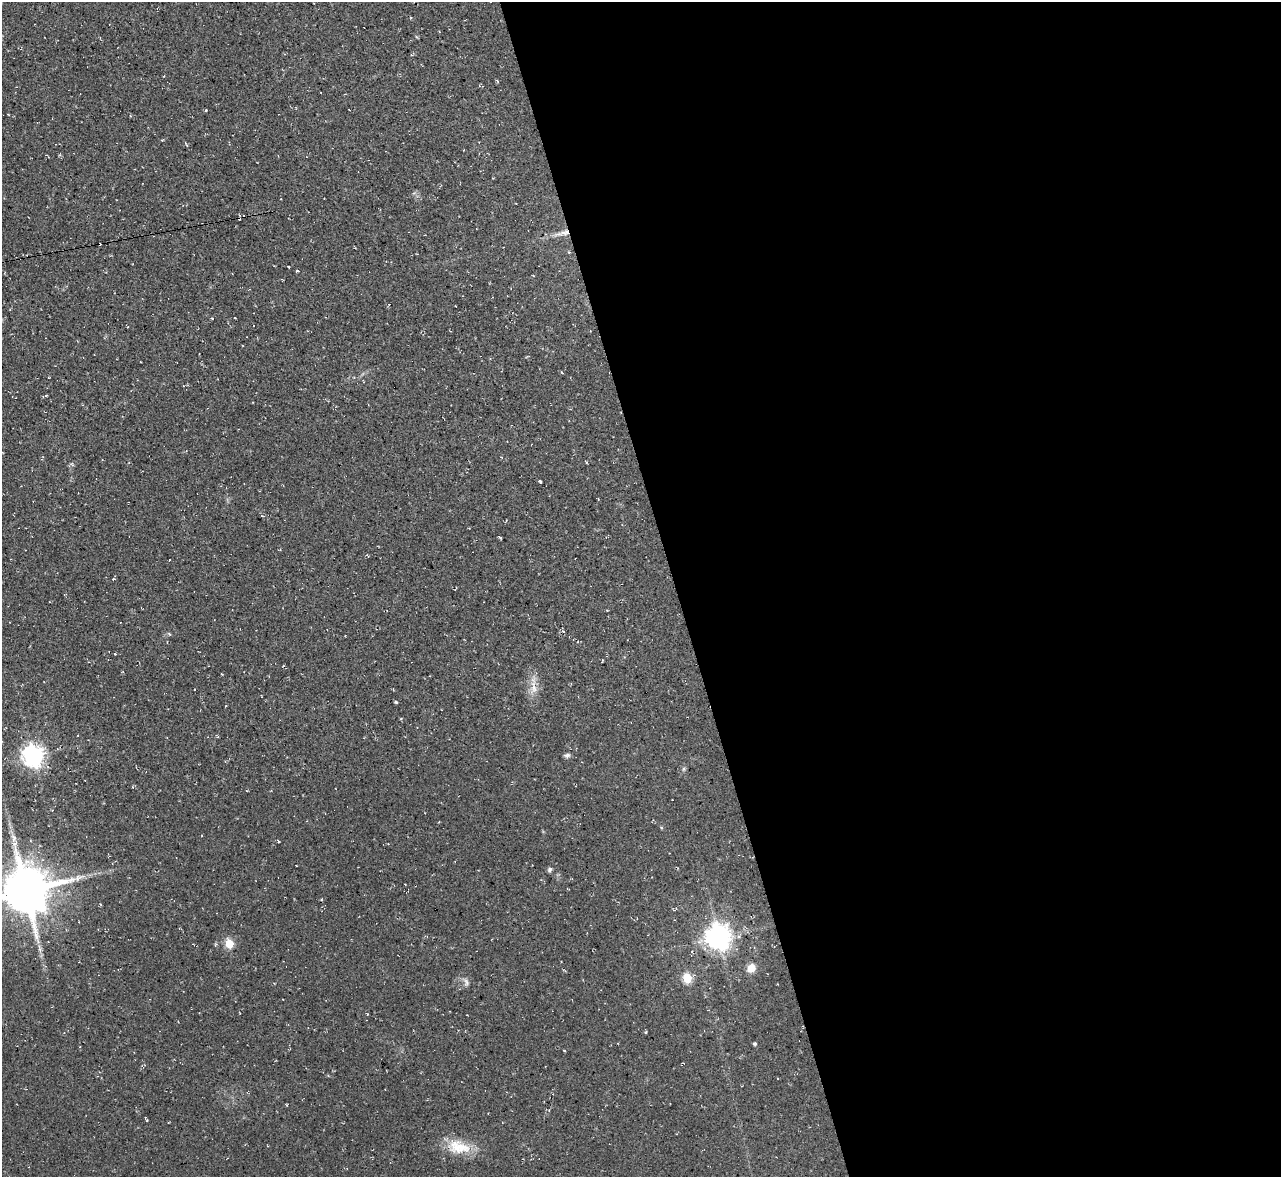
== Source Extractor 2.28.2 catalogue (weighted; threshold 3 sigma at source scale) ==
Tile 8 of 4 x 4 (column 4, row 2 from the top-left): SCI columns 3838-5116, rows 2490-3664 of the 5116 x 5098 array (HDU 1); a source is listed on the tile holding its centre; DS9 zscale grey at full resolution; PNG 1283 x 1179 px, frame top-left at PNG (2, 2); no overlay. Shown black and unused: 47% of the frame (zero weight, under 2 of 3 exposures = <1% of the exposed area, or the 3 px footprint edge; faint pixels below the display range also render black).
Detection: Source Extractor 2.28.2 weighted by HDU 2 'WHT'; one run over the whole footprint, this tile lists its part. Background 0.0913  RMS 0.01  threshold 0.0458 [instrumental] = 3 sigma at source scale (4.5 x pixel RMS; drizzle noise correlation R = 1.50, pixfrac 1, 0.05/0.05 arcsec/px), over >= 5 px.
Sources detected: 43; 4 cosmic-ray / hot-pixel residue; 1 long thin detection or spike segment (spike, bleed or trail) — not listed; the other 38 listed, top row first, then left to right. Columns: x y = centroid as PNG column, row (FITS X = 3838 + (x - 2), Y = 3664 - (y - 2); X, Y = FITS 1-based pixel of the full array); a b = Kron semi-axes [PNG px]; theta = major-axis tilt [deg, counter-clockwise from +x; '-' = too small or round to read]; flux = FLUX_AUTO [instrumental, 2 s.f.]
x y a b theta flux
497 81 6 2 -46 0.85
206 110 4 3 - 0.83
8 114 3 2 - 0.78
162 140 4 3 - 0.77
186 144 8 2 -60 1.2
563 233 25 6 13 9.5
569 252 4 4 - 0.87
288 266 3 3 - 1.6
297 271 4 3 - 0.95
212 318 3 3 - 0.76
562 372 4 3 - 0.9
46 396 4 3 - 0.81
586 462 4 3 - 0.86
72 464 6 4 -47 1.4
540 482 4 3 - 1.8
169 560 3 2 - 0.55
113 579 4 3 - 1
169 634 5 4 - 1.2
115 654 4 3 - 0.79
533 686 33 8 -87 12
396 702 3 3 - 1.7
567 755 8 5 10 2.4
33 756 8 7 - 660
684 769 6 4 89 1.6
661 828 4 4 - 1.1
550 869 6 5 - 2.2
26 890 15 14 - 4800
675 909 9 3 33 1.4
718 937 8 8 - 1100
229 944 5 5 - 45
215 945 6 3 71 1.2
751 968 8 7 - 13
687 978 5 5 - 53
466 982 12 6 -76 3.4
646 1032 3 3 - 1.4
755 1044 4 3 - 1.9
147 1120 4 2 - 0.75
458 1147 32 17 -12 28
Overlapping masked pixels (flux is a lower limit): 1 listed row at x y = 563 233
Isophote crosses this tile's border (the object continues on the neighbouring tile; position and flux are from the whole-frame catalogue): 1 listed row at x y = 26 890
Unlisted compact peaks at least as high as the median listed source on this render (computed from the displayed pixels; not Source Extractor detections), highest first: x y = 500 538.